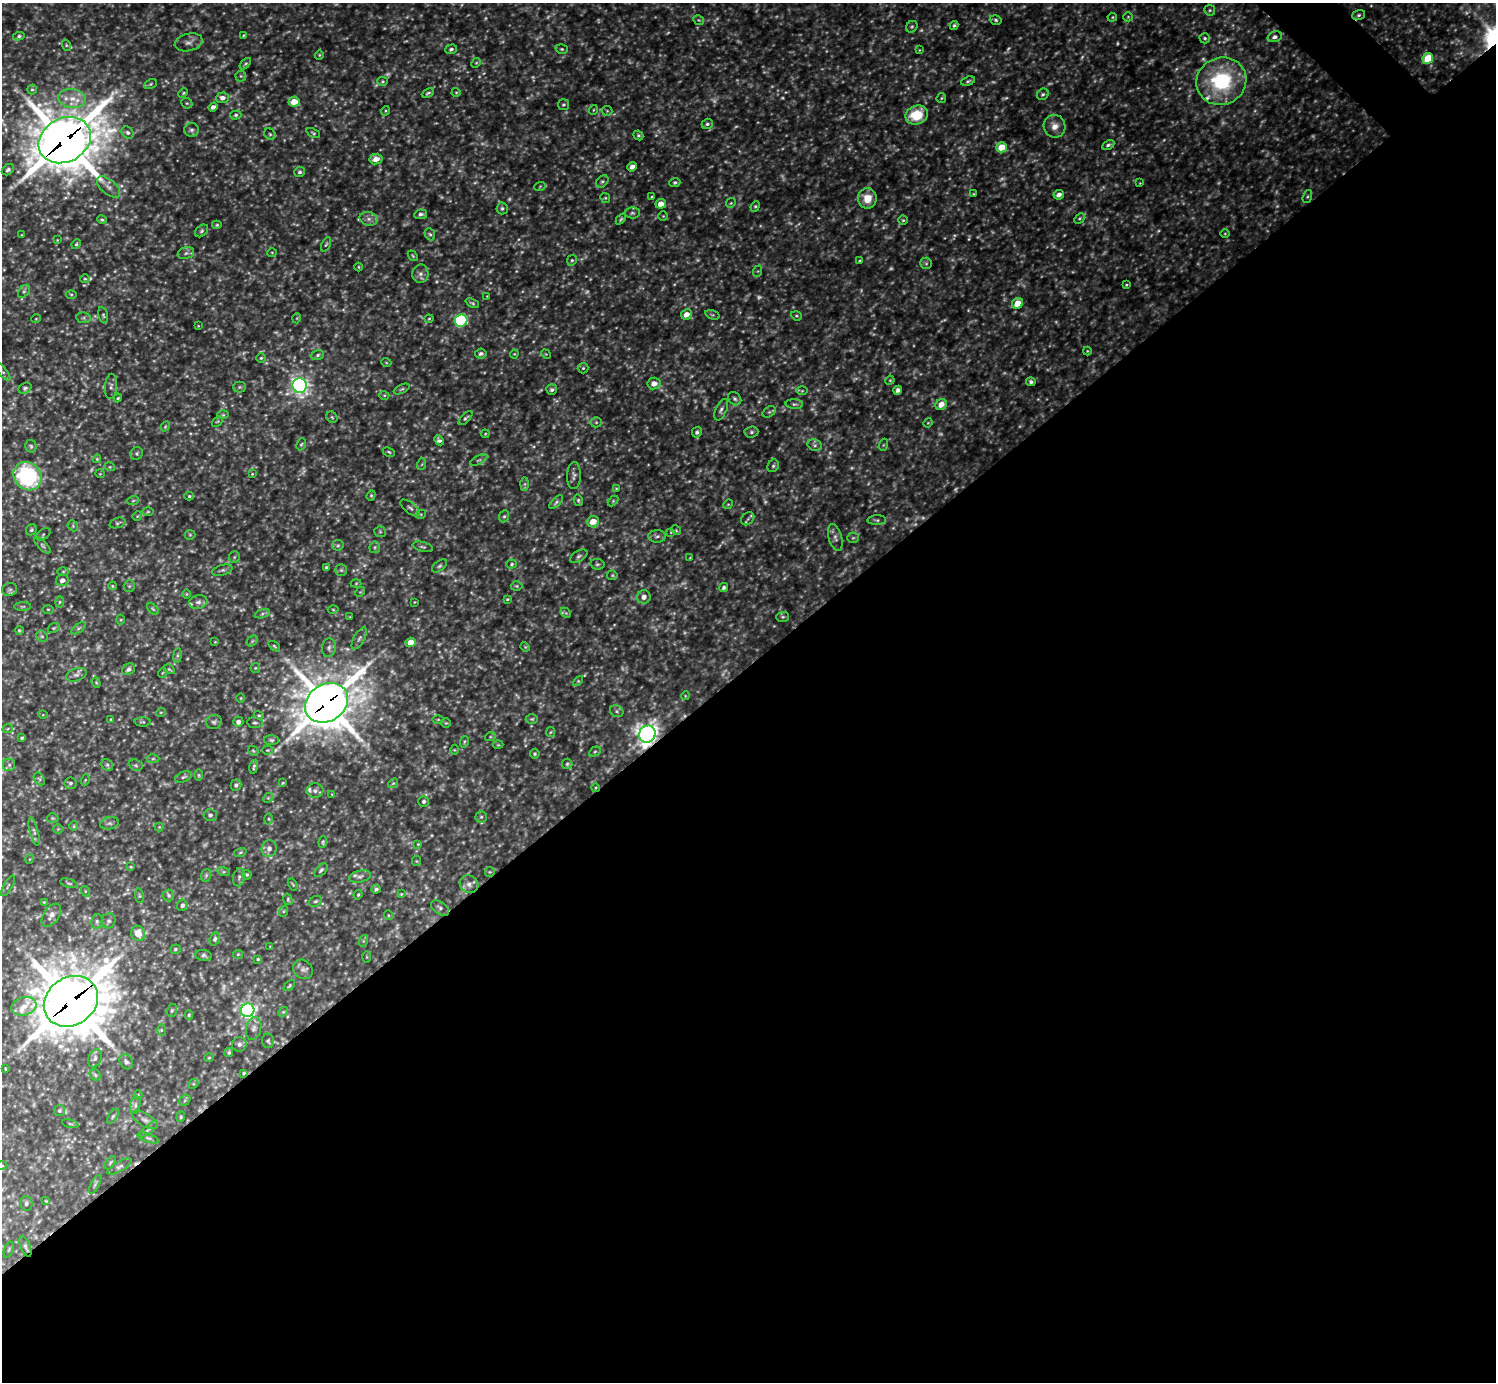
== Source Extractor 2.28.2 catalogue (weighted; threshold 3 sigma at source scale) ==
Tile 15 of 4 x 4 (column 3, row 4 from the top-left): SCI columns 2991-4484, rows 299-1678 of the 5979 x 5978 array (HDU 1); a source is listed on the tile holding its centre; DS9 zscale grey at full resolution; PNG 1498 x 1384 px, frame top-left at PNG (2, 3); each listed source drawn as its Kron ellipse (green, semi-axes under 4 px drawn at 4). Shown black and unused: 52% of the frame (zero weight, under 3 of 5 exposures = <1% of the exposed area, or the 3 px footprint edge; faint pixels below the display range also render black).
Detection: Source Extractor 2.28.2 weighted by HDU 2 'WHT'; one run over the whole footprint, this tile lists its part. Background 0.303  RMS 0.026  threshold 0.116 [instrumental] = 3 sigma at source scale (4.5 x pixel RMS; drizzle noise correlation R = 1.50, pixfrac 1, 0.05/0.05 arcsec/px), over >= 5 px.
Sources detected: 555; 159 too faint to see at this stretch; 2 cosmic-ray / hot-pixel residue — neither listed nor drawn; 5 inside a brighter listed object's ellipse — not listed separately; the other 389 listed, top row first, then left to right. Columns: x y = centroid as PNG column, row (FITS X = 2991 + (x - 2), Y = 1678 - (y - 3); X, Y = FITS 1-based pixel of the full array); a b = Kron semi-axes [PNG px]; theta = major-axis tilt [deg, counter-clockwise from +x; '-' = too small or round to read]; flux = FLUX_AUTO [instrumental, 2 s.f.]
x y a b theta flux
1210 10 6 5 - 4.2
1359 15 7 5 18 5
1112 17 5 4 - 2.7
1128 17 5 4 - 2.8
699 20 5 4 - 3.8
996 20 6 4 -18 4.8
954 25 4 4 - 4.7
912 27 6 5 - 4.2
244 35 4 3 - 2.4
19 36 6 4 11 4.5
1275 37 7 5 17 8.8
1205 38 5 5 - 4.8
189 42 14 8 13 15
66 45 6 3 -72 3
451 49 6 4 18 6.5
562 49 6 5 - 4.1
919 50 4 3 - 1.7
319 55 4 4 - 3
1428 58 5 5 - 93
476 63 5 4 - 3.1
245 64 7 3 44 3.7
241 76 5 5 - 4.3
383 81 5 4 - 3.6
968 81 7 4 17 4.8
1221 81 25 23 25 220
150 84 7 4 28 3.7
32 90 5 4 - 3.5
456 92 4 4 - 2.7
183 93 5 3 - 2.6
428 93 6 3 26 4.4
1043 94 6 5 - 5.7
72 98 14 9 -7 34
222 98 6 5 - 12
941 98 5 4 - 3.5
294 102 6 5 - 37
187 103 6 5 - 3.6
564 105 5 5 - 4.5
213 107 5 4 - 10
593 110 5 3 - 2.2
385 111 5 3 - 2.7
607 111 5 5 - 3.2
236 115 6 4 16 4.4
917 115 11 9 22 78
707 124 6 5 - 5.7
1055 126 11 10 - 23
191 130 7 7 - 8
128 133 7 5 -43 6.9
313 133 7 3 -26 3.5
270 134 6 5 - 5.1
638 135 5 4 - 3.9
65 140 27 22 29 12000
1108 145 6 4 28 6.1
1001 147 5 5 - 55
376 159 7 5 11 19
632 167 5 4 - 13
8 170 7 5 36 6
300 172 5 5 - 5.3
602 181 7 5 46 4.8
675 182 5 4 - 5.6
1140 183 3 3 - 1.8
540 186 6 3 20 2.8
109 187 14 7 -40 14
973 194 4 4 - 2.5
1059 195 5 4 - 13
1307 196 7 4 70 4.4
652 197 3 3 - 2.6
605 198 5 4 - 3.2
867 198 10 9 - 38
731 203 5 4 - 3.4
661 204 5 5 - 23
755 206 5 4 - 3.7
502 208 6 5 - 5.7
632 213 7 5 -1 6.1
421 214 6 4 8 7.9
663 216 4 4 - 3
1079 218 6 4 45 4.2
369 219 9 7 -13 11
621 219 6 3 48 4
102 220 5 3 - 3.2
903 220 4 4 - 3.6
217 225 5 4 - 3.4
202 231 7 5 42 5.6
430 234 6 5 - 4.6
1225 234 5 3 - 2.3
22 235 3 2 - 1.9
57 240 3 3 - 1.7
76 244 5 4 - 3.6
326 244 7 4 64 3.7
272 252 5 3 - 2.4
186 253 8 6 17 6.3
413 256 6 3 -50 3.2
572 260 5 4 - 4.1
860 261 4 3 - 2.6
926 263 6 5 - 5.1
359 267 4 3 - 2.1
758 271 6 3 71 3.1
420 274 9 8 - 12
85 279 5 4 - 3.3
1126 285 3 3 - 2.6
24 291 7 5 52 5.2
71 294 5 3 - 2.9
487 296 3 3 - 1.8
472 303 7 4 -26 4.2
1017 303 6 5 - 40
686 314 5 5 - 20
103 315 8 4 -76 4.9
712 315 7 4 -19 4
796 316 6 4 -19 3.4
84 318 7 5 -11 6
297 318 5 3 - 2.1
36 319 4 4 - 2.4
429 319 4 4 - 2.9
461 321 6 6 - 360
198 326 3 2 - 1.7
1087 351 4 4 - 2.6
481 354 6 5 - 6.9
514 354 4 4 - 2.5
546 354 5 4 - 2.4
318 355 6 5 - 5.3
261 358 5 4 - 3.7
386 362 5 3 - 2.3
583 368 5 5 - 4.3
3 372 11 4 -51 4.9
890 380 5 3 - 2.6
1031 382 4 4 - 6.1
654 384 6 6 - 19
300 385 7 7 - 1100
111 386 12 6 86 7.8
239 387 6 5 - 4.8
25 388 7 5 29 5.5
402 389 8 3 26 4.2
552 390 5 5 - 6
898 390 5 4 - 11
802 391 6 4 1 3
384 395 5 3 - 2.4
118 398 4 3 - 2.8
735 399 7 6 - 7
794 404 9 5 -4 5.4
941 404 6 5 - 26
721 410 11 5 65 8.7
769 412 7 5 35 4.3
223 415 6 4 0 3
332 417 6 5 - 3.9
465 418 9 4 47 4.7
217 421 6 4 44 3.3
596 422 5 5 - 4.2
928 423 5 4 - 2.4
165 427 5 4 - 3
697 432 6 5 - 6.1
751 432 7 5 4 5.7
485 434 4 3 - 2.1
439 440 5 4 - 6.7
301 444 6 4 65 3.8
815 445 7 5 -21 6.3
883 445 6 4 71 3.2
31 446 6 5 - 4.8
389 452 6 3 -28 3.2
137 453 6 6 - 4.5
97 459 4 3 - 2.7
479 460 9 4 26 5.5
422 464 6 3 71 3.3
773 466 6 5 - 5.5
110 467 5 3 - 2.6
100 474 5 3 - 2
252 474 3 3 - 2
574 475 13 7 88 9.9
28 476 15 13 -49 290
525 484 6 4 88 4.7
616 488 3 3 - 2.2
371 495 5 4 - 3.6
189 496 5 4 - 4
578 500 6 4 -77 4
133 501 6 3 20 3.4
613 501 6 4 46 3.2
556 502 8 4 45 5
728 504 5 4 - 3.1
410 508 11 5 -38 7.3
148 512 6 4 1 3
421 514 5 3 - 2.5
137 516 5 4 - 2.4
504 516 6 5 - 4.5
748 519 7 5 45 5.6
877 520 9 4 2 5.2
593 522 6 5 - 32
118 523 8 5 19 4.6
73 526 6 4 -49 3.9
31 530 6 5 - 4.2
676 530 5 4 - 2.7
380 532 6 5 - 3.8
671 532 4 3 - 2.3
43 534 8 5 36 4.6
190 535 5 5 - 3.3
657 536 9 6 2 8.3
835 537 14 6 -74 12
853 538 5 5 - 3.8
43 545 10 4 -45 5.2
338 545 6 5 - 4.9
375 547 6 5 - 4.7
423 547 10 4 -14 6
579 556 10 5 32 6.7
234 557 6 5 - 4
690 558 3 2 - 2.1
512 564 5 4 - 3.9
597 564 7 5 -11 4.7
439 566 9 5 37 5.7
326 567 3 3 - 4
222 570 11 5 16 6.5
341 570 6 6 - 5.3
63 572 5 4 - 3.2
612 575 5 4 - 3.2
62 580 6 6 - 12
356 583 5 3 - 2.4
112 586 4 3 - 2.9
129 586 6 5 - 4.3
517 586 6 5 - 4
724 587 5 4 - 5.3
10 590 7 6 - 5.5
360 592 5 4 - 3
186 594 4 3 - 2.1
644 597 7 6 - 14
507 599 4 3 - 2.9
60 602 5 3 - 2.9
198 602 9 6 12 9
415 602 3 2 - 1.9
23 606 8 4 1 4.6
48 609 5 3 - 2.8
153 609 7 4 -45 3.9
333 610 5 3 - 2.5
566 613 6 4 -45 3.6
262 614 8 3 19 4.9
350 617 4 3 - 1.9
783 617 6 5 - 4.2
121 620 5 3 - 2.6
54 628 6 4 21 3.4
79 628 8 4 35 5
19 631 4 4 - 3.4
42 636 6 5 - 4.6
359 638 12 5 61 9.4
252 641 6 4 46 4.1
215 642 3 2 - 1.7
411 642 5 4 - 29
274 646 7 3 -36 3.2
525 647 5 4 - 2.6
329 648 9 7 84 9.1
177 655 7 4 82 3.9
255 668 5 4 - 2.8
129 669 7 5 36 8.5
169 669 6 4 -30 3.3
162 673 5 3 - 2.1
76 675 10 6 19 8.8
578 681 6 4 45 2.8
96 683 6 4 -69 3.1
685 696 4 3 - 2.1
241 698 4 3 - 2.1
326 703 23 18 33 9400
617 711 7 5 -22 5.6
161 712 5 3 - 2.3
43 715 5 3 - 2
259 715 5 4 - 3
111 719 3 3 - 2.6
438 719 6 4 1 3.3
532 719 6 5 - 3.8
143 722 8 4 -3 3.5
214 722 8 7 - 6.8
238 722 5 5 - 11
255 723 8 5 -7 5.2
446 723 5 5 - 2.9
8 728 5 3 - 2.6
550 732 5 4 - 3.1
647 734 9 8 - 1700
490 737 5 3 - 2.5
22 738 4 3 - 3.4
271 740 7 5 -1 4.8
464 742 6 3 72 3.6
498 745 5 3 - 2.2
268 750 5 4 - 3.1
454 750 5 3 - 2.3
253 751 6 4 -44 3.4
595 752 6 4 28 4.4
535 754 5 5 - 3.5
153 759 6 4 2 4.3
567 764 5 5 - 3.8
9 765 6 6 - 6.1
107 765 6 5 - 4.8
136 765 7 5 -21 5.2
254 767 7 3 78 4.8
199 775 6 4 -89 3.2
183 777 9 5 20 6.4
39 779 7 5 -58 5.1
85 780 5 3 - 2.3
70 783 6 5 - 5.8
283 783 4 3 - 2.7
393 783 5 4 - 3.6
236 785 5 5 - 7
595 788 4 3 - 2.2
315 791 8 7 - 8.6
332 794 4 3 - 1.8
268 798 5 4 - 3.4
424 801 5 5 - 5.3
210 815 6 6 - 7.9
481 817 5 5 - 4.8
52 818 6 5 - 3.6
269 819 5 3 - 2.8
109 823 9 6 9 7.9
74 826 4 4 - 2.6
159 827 4 4 - 2.5
58 829 4 4 - 2.7
34 832 14 4 -75 8.4
323 842 6 4 83 3.6
418 844 4 4 - 2.3
269 849 8 7 - 13
240 852 6 4 19 3.3
30 859 5 3 - 2.1
416 861 5 4 - 2.6
131 867 4 3 - 2.4
321 870 8 5 49 5.2
224 872 6 4 -17 3.9
490 872 5 5 - 2.9
206 875 6 5 - 3.7
247 875 5 4 - 3.9
360 876 11 5 13 8
239 877 9 6 79 7.2
69 883 9 4 -17 4.5
469 884 10 8 -36 13
293 885 6 3 -58 3
8 886 11 2 60 3.2
376 889 4 4 - 5.4
85 891 5 3 - 2.8
401 894 4 4 - 2.3
169 895 6 5 - 4.9
358 895 5 3 - 3.1
139 896 7 3 -82 3.3
288 899 6 4 -74 3.6
316 901 7 5 29 4.9
44 902 4 3 - 2.5
182 905 5 5 - 8.2
440 908 10 6 -36 8.3
284 911 5 3 - 2.8
51 915 13 7 54 17
388 915 5 3 - 2.2
97 921 7 5 79 6.1
109 921 7 7 - 6.8
138 933 8 7 - 31
215 939 7 5 69 4.9
363 941 6 4 71 3.5
270 947 4 2 - 1.6
175 949 5 4 - 4.1
238 954 5 4 - 2.7
204 955 8 5 -9 5.4
367 957 5 4 - 2.6
258 959 4 3 - 3.1
303 969 10 9 - 12
289 986 7 4 43 3.4
71 1001 28 24 34 14000
24 1006 12 9 16 26
172 1010 7 5 72 4.4
248 1010 7 6 - 940
283 1012 5 4 - 3.8
189 1015 4 3 - 3.2
254 1028 12 7 77 12
161 1030 6 4 90 3.6
268 1041 7 6 - 4.8
239 1044 7 7 - 9.2
229 1052 5 4 - 4.4
95 1058 9 6 68 9
209 1058 4 4 - 2.6
126 1062 8 6 -58 6.3
5 1069 3 2 - 2
244 1073 3 3 - 3.6
95 1075 6 5 - 4.2
193 1084 5 4 - 3.3
138 1095 4 4 - 2.4
185 1100 6 4 46 3.7
135 1105 9 5 78 5.9
59 1111 5 5 - 3.9
113 1116 8 4 55 5.1
181 1117 5 4 - 3.4
145 1120 14 6 -31 12
70 1124 8 3 -13 3.4
148 1129 11 4 40 6.3
148 1138 11 4 -19 5.6
110 1163 7 3 61 3
2 1166 5 3 - 2.3
120 1166 14 5 30 8
95 1184 10 3 62 4.9
46 1201 4 4 - 2.2
26 1204 7 6 - 6.8
25 1247 11 4 -68 6.2
9 1250 8 2 69 2.4
Overlapping masked pixels (flux is a lower limit): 6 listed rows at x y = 65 140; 326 703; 647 734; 595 788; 71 1001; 244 1073
Isophote crosses this tile's border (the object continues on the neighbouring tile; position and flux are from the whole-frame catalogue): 4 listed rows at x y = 65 140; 3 372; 71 1001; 2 1166